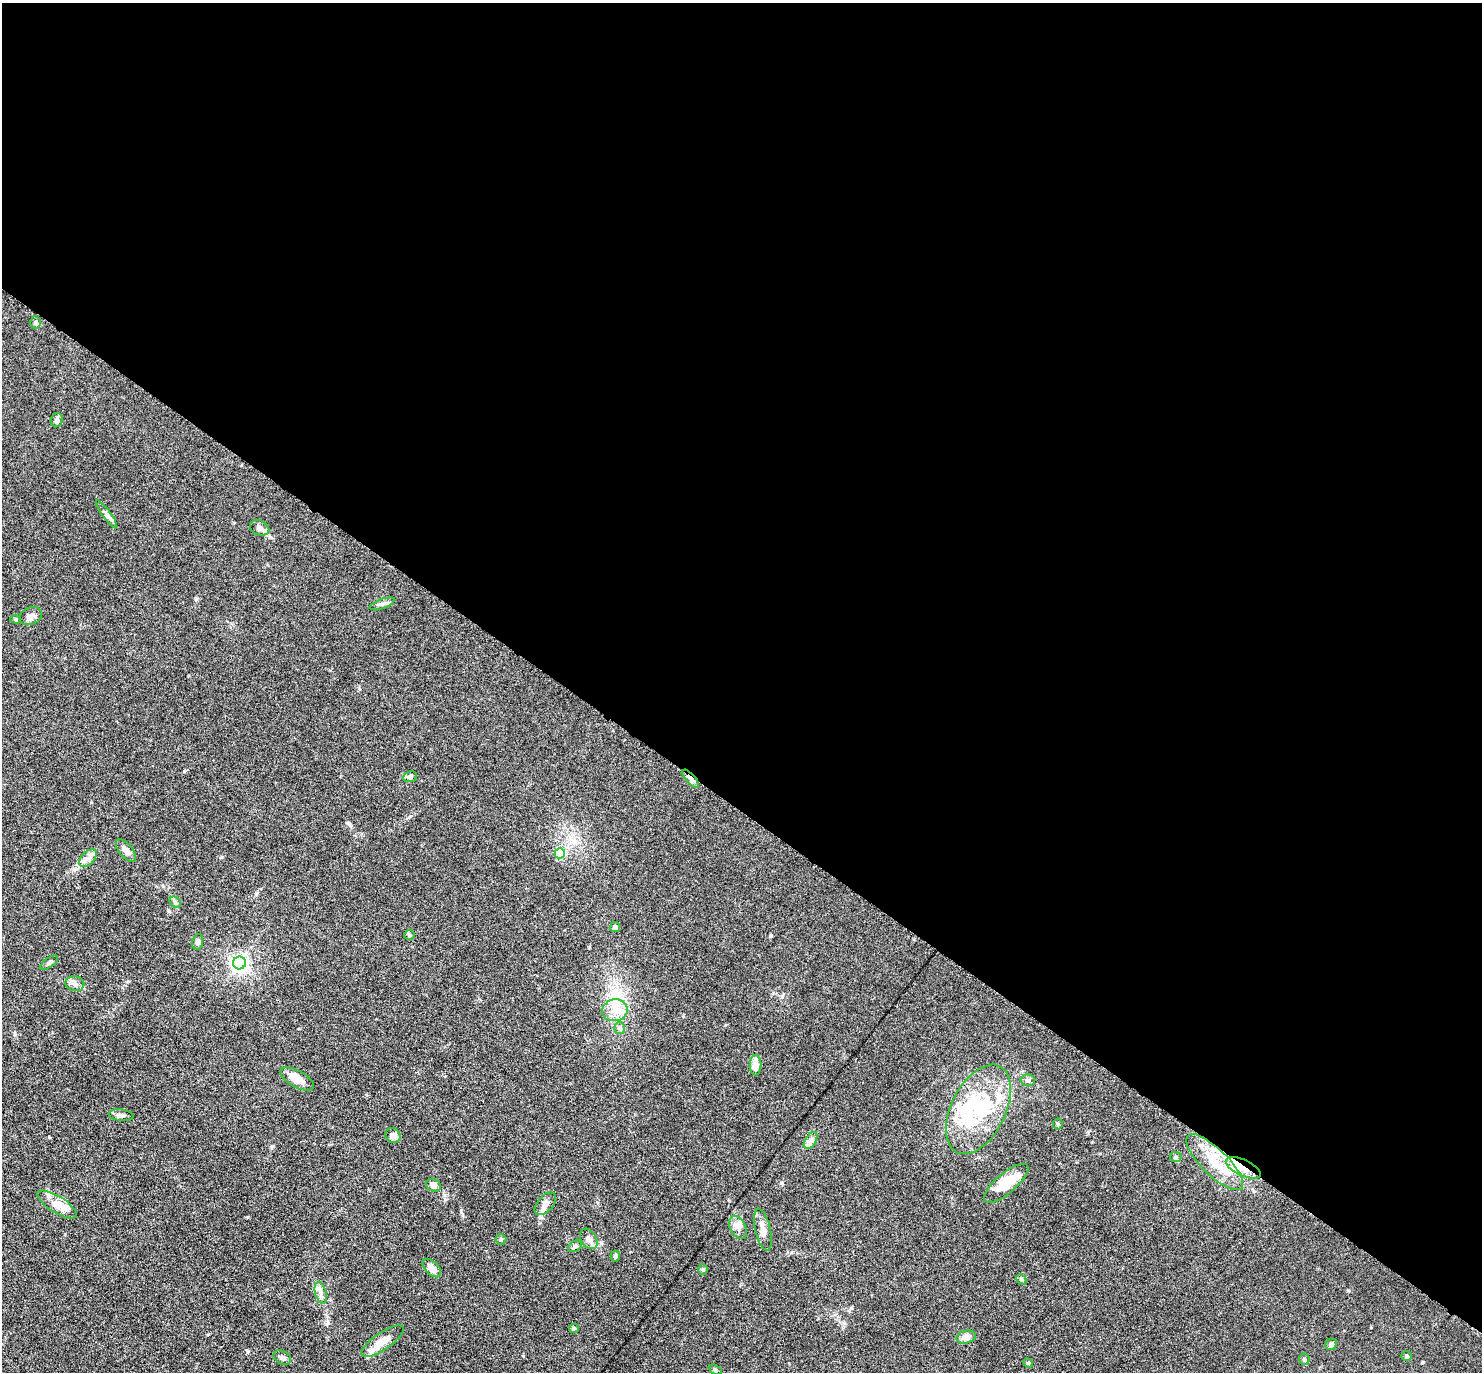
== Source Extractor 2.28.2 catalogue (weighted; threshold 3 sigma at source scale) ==
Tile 3 of 4 x 4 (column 3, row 1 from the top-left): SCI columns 3002-4481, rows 4556-5925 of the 6088 x 6079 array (HDU 1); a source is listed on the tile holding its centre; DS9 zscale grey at full resolution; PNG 1484 x 1374 px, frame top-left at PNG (2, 3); each listed source drawn as its Kron ellipse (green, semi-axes under 4 px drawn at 4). Shown black and unused: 59% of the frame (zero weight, under 3 of 6 exposures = <1% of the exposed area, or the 3 px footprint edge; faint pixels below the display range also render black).
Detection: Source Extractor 2.28.2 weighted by HDU 2 'WHT'; one run over the whole footprint, this tile lists its part. Background 0.0331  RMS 0.0038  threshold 0.0154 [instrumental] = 3 sigma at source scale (4.09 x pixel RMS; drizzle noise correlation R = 1.36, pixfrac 0.8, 0.05/0.05 arcsec/px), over >= 5 px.
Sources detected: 62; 2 inside a brighter object's white glare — neither listed nor drawn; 5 inside a brighter listed object's ellipse — not listed separately; the other 55 listed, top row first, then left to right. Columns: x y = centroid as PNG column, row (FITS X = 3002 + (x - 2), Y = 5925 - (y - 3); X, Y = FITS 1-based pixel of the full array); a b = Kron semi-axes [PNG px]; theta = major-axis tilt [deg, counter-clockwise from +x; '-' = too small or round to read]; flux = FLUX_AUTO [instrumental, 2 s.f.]
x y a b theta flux
35 322 6 6 - 0.7
57 420 7 6 - 0.81
107 514 17 4 -54 1.3
260 528 10 7 -26 1.4
382 604 13 5 20 1.2
31 616 12 8 23 1.6
16 619 5 4 - 0.45
410 777 7 5 10 0.71
691 779 11 4 -47 1.5
126 850 14 6 -52 1.7
560 853 5 5 - 20
88 858 11 6 45 1.7
175 902 6 5 - 0.64
615 927 5 5 - 1.2
410 935 5 4 - 0.49
198 942 8 5 77 1
49 963 10 4 35 0.83
239 963 6 6 - 140
75 984 9 7 -12 1.4
615 1010 12 11 - 4.4
620 1028 6 5 - 0.7
755 1065 10 6 89 3.3
297 1079 18 8 -28 4.4
1028 1080 7 6 - 0.86
978 1109 48 27 63 28
121 1115 12 5 -7 1.2
1058 1124 5 5 - 0.5
393 1136 8 7 - 1.9
811 1140 9 5 60 1.2
1176 1157 6 5 - 0.55
1215 1162 37 13 -44 12
1243 1168 19 8 -25 5.3
1006 1183 27 10 40 9.5
433 1185 7 6 - 1.5
545 1204 13 8 48 2.2
57 1205 23 8 -32 3.7
738 1227 12 7 -62 2
763 1230 21 7 -77 3.1
501 1239 5 5 - 0.47
589 1239 11 7 -58 1.9
575 1246 7 5 29 0.76
615 1256 5 4 - 0.79
432 1268 11 6 -46 2.6
703 1270 5 4 - 0.46
1021 1279 6 4 -47 0.49
321 1293 11 5 -76 1.4
574 1328 5 4 - 0.44
966 1337 10 6 15 2.5
383 1341 25 8 34 5
1331 1344 6 5 - 0.85
1407 1356 5 4 - 0.5
282 1358 9 6 -28 1.3
1304 1359 6 5 - 0.62
1028 1363 5 4 - 0.39
716 1370 7 4 -29 0.63
Overlapping masked pixels (flux is a lower limit): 3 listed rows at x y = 691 779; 1215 1162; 1243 1168
Unlisted compact peaks at least as high as the median listed source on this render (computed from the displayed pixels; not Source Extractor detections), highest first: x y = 782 1183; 770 936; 349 823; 272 1146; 1423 1362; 851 1308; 221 857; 461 1211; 15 1034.